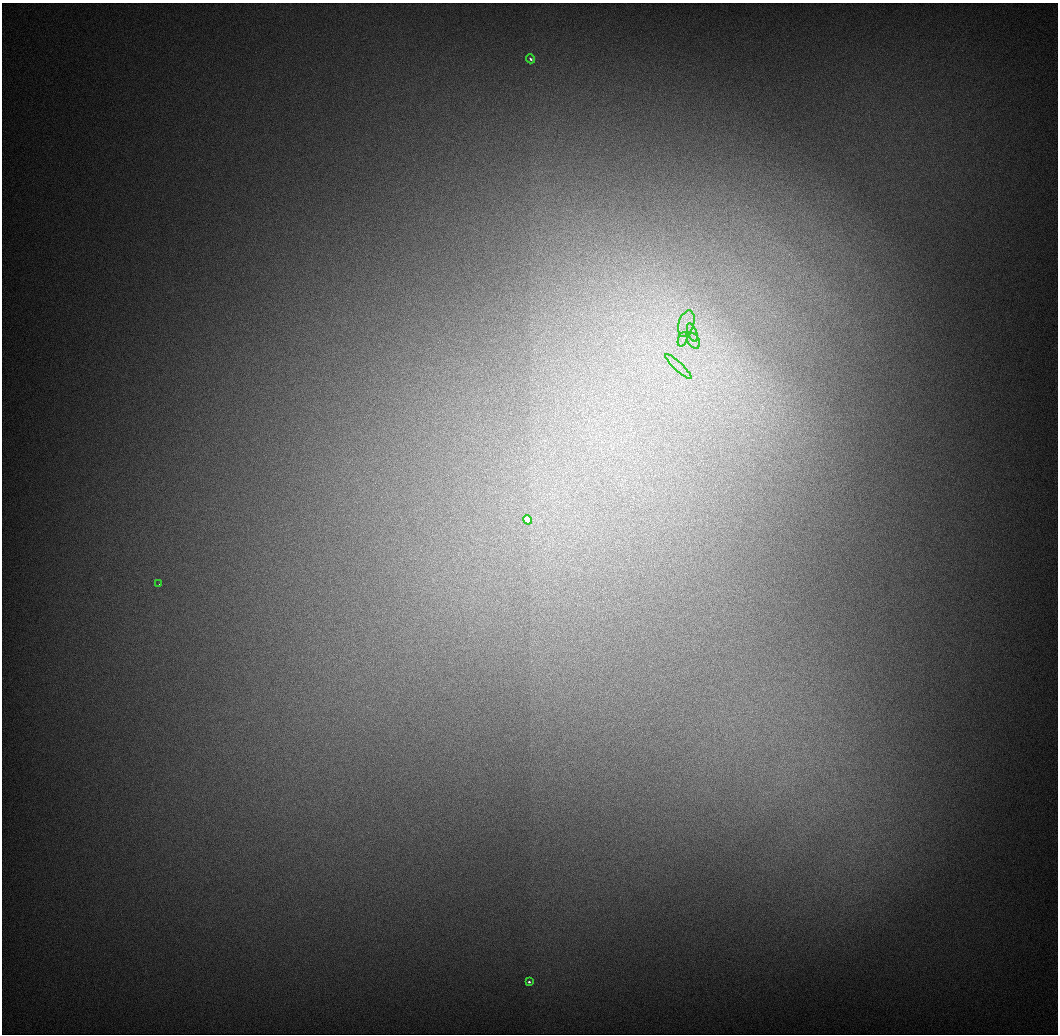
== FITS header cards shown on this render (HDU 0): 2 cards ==
NAXIS1  =                 1056 / Length of Axis 1 (Serial)
NAXIS2  =                 1032 / Length of Axis 2 (Parallel)

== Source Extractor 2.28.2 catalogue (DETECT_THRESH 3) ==
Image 1056 x 1032 px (HDU 0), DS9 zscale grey, 1 PNG px = 1 image px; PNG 1060 x 1036 px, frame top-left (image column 1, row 1032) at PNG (2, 3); each listed source drawn as its Kron ellipse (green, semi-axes under 4 px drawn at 4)
Background 546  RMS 5.7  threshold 17.1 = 3 sigma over >= 5 px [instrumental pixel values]
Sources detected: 9; all 9 listed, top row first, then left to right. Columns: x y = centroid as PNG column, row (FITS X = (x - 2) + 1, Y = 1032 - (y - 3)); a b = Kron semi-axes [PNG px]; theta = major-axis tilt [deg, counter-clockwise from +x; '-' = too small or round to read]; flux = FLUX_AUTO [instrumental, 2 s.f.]
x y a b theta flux
530 59 4 3 - 980
686 324 13 7 74 3500
692 333 10 3 -69 1100
683 339 7 4 70 1200
694 341 8 5 -61 1600
678 366 17 4 -43 2700
528 520 4 4 - 22000
159 584 2 2 - 240
529 982 3 3 - 1100